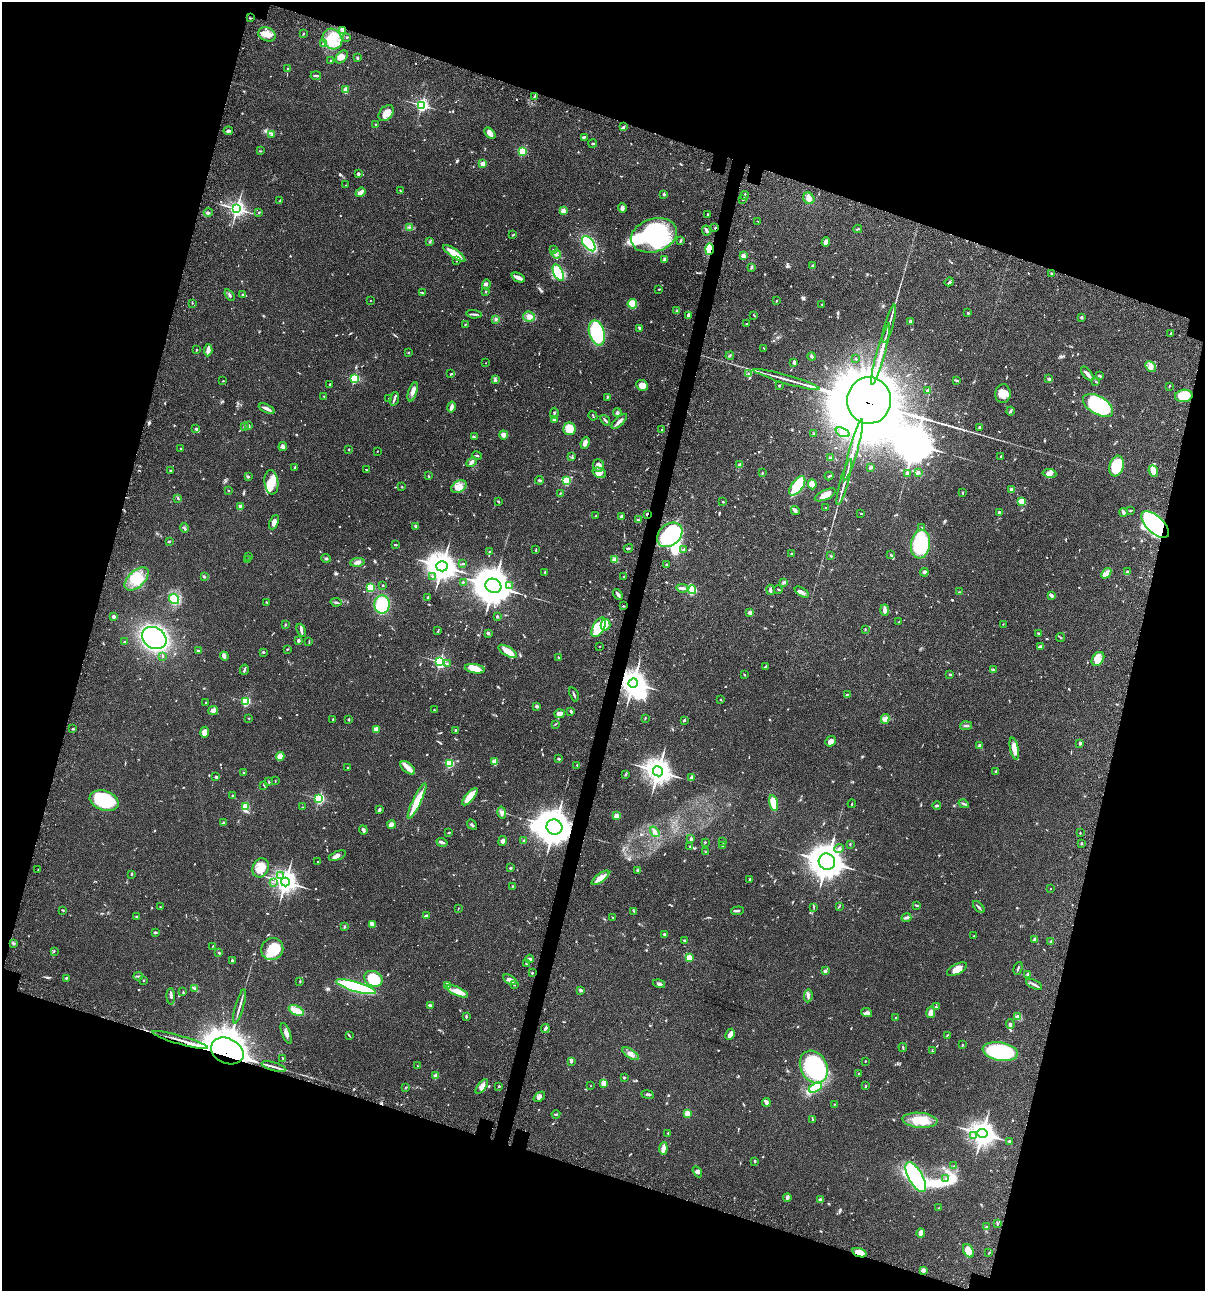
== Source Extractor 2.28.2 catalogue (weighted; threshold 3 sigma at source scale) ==
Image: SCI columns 235-5046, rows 120-5273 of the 5405 x 5390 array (HDU 1 of 3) = the unmasked area's bounding box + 8 px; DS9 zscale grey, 4 x 4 block average (1 PNG px = mean of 4 x 4 image px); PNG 1207 x 1293 px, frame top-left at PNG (2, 2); each listed source drawn as its Kron ellipse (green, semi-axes under 4 px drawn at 4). Shown black and unused: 35% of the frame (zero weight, under 3 of 4 exposures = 9% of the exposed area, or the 3 px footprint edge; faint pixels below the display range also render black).
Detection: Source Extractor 2.28.2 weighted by HDU 2 'WHT'. Background 0.0462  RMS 0.0055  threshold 0.0249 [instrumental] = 3 sigma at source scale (4.5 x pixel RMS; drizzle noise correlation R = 1.50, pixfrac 1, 0.05/0.05 arcsec/px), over >= 5 px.
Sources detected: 889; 1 too faint to see at this stretch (4 x 4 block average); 20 inside a brighter object's white glare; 2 long thin detections or spike segments (spike, bleed or trail) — neither listed nor drawn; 18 coinciding with a brighter row at this scale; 39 inside a brighter listed object's ellipse — not listed separately; of the other 809, all 500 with FLUX_AUTO >= 1.88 (the completeness limit of this list) listed and drawn (309 fainter detections not listed), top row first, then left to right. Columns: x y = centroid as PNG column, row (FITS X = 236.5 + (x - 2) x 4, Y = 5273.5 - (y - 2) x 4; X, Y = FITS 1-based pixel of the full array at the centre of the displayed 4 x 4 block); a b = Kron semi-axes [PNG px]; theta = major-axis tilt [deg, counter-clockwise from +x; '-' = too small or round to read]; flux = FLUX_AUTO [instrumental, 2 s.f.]
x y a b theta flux
250 18 3 2 - 2.1
343 30 3 2 - 3.9
267 34 9 7 -20 31
303 34 3 2 - 2.3
346 37 2 2 - 5.6
332 39 11 9 -55 57
323 44 3 2 - 2.7
342 57 7 5 48 18
357 58 3 2 - 4.4
331 61 2 2 - 14
288 68 2 2 - 2.6
316 76 5 2 - 6.6
346 89 2 2 - 51
534 96 3 2 - 2.3
422 105 2 2 - 670
386 113 9 6 47 26
376 124 2 2 - 2.6
623 127 3 2 - 3.4
228 131 5 2 - 7.2
490 133 7 4 -44 18
272 134 3 2 - 3.8
584 137 4 2 - 5.3
593 144 4 2 - 3.7
260 151 3 2 - 2.3
522 151 2 2 - 220
483 164 2 2 - 94
358 174 3 3 - 4.9
346 185 2 2 - 2.6
400 190 2 2 - 1.9
360 192 5 3 - 13
664 194 2 2 - 16
745 195 4 2 - 5.6
809 198 6 5 - 18
743 200 2 2 - 2.1
280 201 4 2 - 3.5
622 208 5 4 - 9.1
237 209 3 3 - 1300
563 211 2 2 - 90
208 212 4 2 - 4.2
259 212 3 2 - 2.7
708 214 2 2 - 5.6
758 221 3 2 - 2
409 227 3 2 - 3.4
715 228 2 2 - 8.6
858 229 4 2 - 2.9
707 231 5 2 - 6.1
513 235 3 2 - 3.4
654 235 23 16 17 470
680 240 3 2 - 6.4
430 242 3 2 - 2.5
826 242 5 4 - 11
589 244 9 5 -50 280
553 249 4 2 - 2.7
709 249 6 3 88 110
454 253 13 3 -35 63
556 254 5 2 - 4.2
743 256 2 2 - 67
665 259 4 3 - 8.6
456 260 3 2 - 3
813 266 2 2 - 24
751 267 3 2 - 4
558 273 9 4 -65 130
1051 273 2 2 - 2.8
518 277 7 3 -24 17
949 282 5 2 - 3.6
486 284 5 2 - 4.8
659 289 2 2 - 2.2
422 292 4 2 - 2.1
486 292 3 2 - 2.4
229 295 6 2 -56 5.6
242 295 3 2 - 2.4
371 301 2 2 - 3.6
776 301 2 2 - 2.6
192 303 2 2 - 1.9
632 304 5 4 - 55
822 304 2 2 - 2.4
677 311 3 2 - 2.3
968 313 2 2 - 11
474 314 8 2 -5 5.8
688 315 4 2 - 5.4
754 315 3 2 - 2.3
529 317 6 5 - 17
1081 317 3 3 - 4.9
496 319 3 2 - 4
910 321 2 2 - 17
465 324 3 2 - 2.1
747 324 2 2 - 3.3
889 324 20 2 74 15
640 328 3 2 - 8.2
597 333 13 7 -74 310
1171 333 3 2 - 2.1
764 348 3 2 - 2.6
196 350 3 2 - 2.2
208 350 6 2 85 25
408 353 2 2 - 6.5
881 354 31 2 74 55
730 356 4 2 - 3
812 357 4 2 - 4.3
856 359 2 2 - 2.2
794 362 3 3 - 5.8
486 363 2 2 - 2.4
1150 366 6 4 -46 13
450 374 4 2 - 3
748 374 3 2 - 2
1087 374 8 2 -50 15
1100 376 3 2 - 3.6
354 378 2 2 - 390
786 379 34 2 -16 28
1049 379 4 3 - 4.8
495 380 4 2 - 4
956 380 4 2 - 3.6
223 381 2 2 - 2.1
1096 381 3 2 - 3
330 384 3 2 - 2.7
642 385 6 5 - 31
779 386 2 2 - 4.6
1169 386 3 2 - 2.1
928 391 2 2 - 30
413 392 10 4 72 16
1003 394 9 8 - 24
324 396 3 2 - 2.2
1184 396 9 6 5 65
607 397 3 2 - 3.3
389 398 2 2 - 3.2
394 399 7 2 72 6.4
869 400 23 22 - 37000
1098 405 16 9 -30 290
451 407 5 3 - 16
267 409 8 2 -25 14
1010 411 4 2 - 4.3
554 413 5 2 - 3.9
617 413 4 2 - 4.5
593 416 5 2 - 2.4
554 420 2 2 - 15
605 420 6 2 -51 7.7
619 421 10 2 44 15
248 425 3 2 - 5.3
244 426 2 2 - 2.9
979 427 2 2 - 6.3
196 428 4 2 - 4
569 429 6 6 - 57
662 430 2 2 - 6.8
842 432 7 4 -22 11
814 434 3 2 - 2.5
503 435 4 3 - 18
474 437 3 2 - 2.9
585 443 6 3 66 15
283 447 4 3 - 6.5
180 449 2 2 - 7.1
349 449 2 2 - 2.8
853 450 31 2 74 55
377 451 2 2 - 2.5
477 456 5 2 - 3.7
572 457 3 2 - 2.6
1001 457 4 2 - 2.5
830 458 2 2 - 9.9
471 462 6 3 44 8
740 465 2 2 - 36
598 466 6 5 - 17
1116 466 10 7 72 140
295 467 3 2 - 5.3
870 467 3 2 - 7.2
366 469 2 2 - 1.9
170 471 2 2 - 3.3
1153 471 6 4 -67 24
918 472 3 3 - 3.6
599 473 7 5 -23 19
762 473 3 2 - 2.5
1049 473 7 4 -8 17
907 474 3 3 - 10
248 476 4 2 - 2.6
428 476 2 2 - 2.3
829 476 4 2 - 3.6
539 480 4 2 - 4.6
566 481 2 2 - 240
271 482 12 7 -83 40
844 482 24 2 74 19
812 484 5 4 - 26
797 486 11 5 54 100
402 487 2 2 - 1.9
459 487 8 6 32 25
1011 490 2 2 - 57
228 491 2 2 - 2.5
962 492 3 2 - 2.3
560 493 3 2 - 2.5
825 495 11 5 24 31
178 498 4 2 - 3
498 501 3 2 - 3
1022 501 3 3 - 56
723 502 2 2 - 7.5
241 507 2 2 - 54
825 507 2 2 - 2.5
795 511 4 3 - 9.5
1130 511 3 2 - 2.9
999 512 2 2 - 18
1123 512 4 2 - 9.7
861 513 2 2 - 3.2
647 514 3 2 - 3.3
596 516 3 2 - 1.9
621 516 3 3 - 9.3
638 520 2 2 - 3.3
274 522 7 4 66 13
1155 525 17 8 -42 540
416 526 3 2 - 3.5
184 528 5 2 - 4.2
922 528 2 2 - 2.9
670 535 14 10 42 270
169 541 2 2 - 4.3
921 544 14 9 82 300
395 545 3 2 - 3.4
628 548 5 2 - 3.7
536 549 3 2 - 2.4
684 550 4 3 - 4.7
490 552 3 2 - 5.2
792 554 2 2 - 2.3
891 555 3 2 - 2.4
249 556 2 2 - 2.3
831 556 3 2 - 3.6
326 558 4 2 - 3.3
615 559 3 3 - 6.3
248 560 2 2 - 2.2
357 562 7 3 8 11
463 564 3 2 - 2.6
666 564 3 2 - 2.5
442 566 6 5 - 3900
545 572 3 2 - 3
924 572 4 3 - 7.5
1127 572 4 3 - 3.9
1106 573 6 4 51 14
204 576 3 2 - 3.2
433 576 4 2 - 4
624 576 2 2 - 2
137 579 14 8 44 62
463 582 2 2 - 2.7
784 582 3 2 - 3.5
383 585 2 2 - 8.3
509 585 2 2 - 2.9
493 586 8 7 - 8400
370 588 2 2 - 240
682 588 6 2 -8 12
778 589 4 2 - 2.6
692 590 4 4 - 120
771 590 5 2 - 6.1
802 592 8 3 -34 11
959 592 3 2 - 2.5
618 594 6 2 -56 9.8
1051 595 4 2 - 11
428 597 2 2 - 4.9
174 599 5 5 - 77
266 602 2 2 - 2.1
336 602 5 2 - 4.8
382 604 9 7 85 140
623 606 2 2 - 2.3
885 610 5 2 - 14
750 613 2 2 - 37
497 616 2 2 - 13
113 617 2 2 - 28
899 621 2 2 - 2.1
286 624 2 2 - 2
1003 624 2 2 - 1.9
605 625 5 4 - 33
599 627 11 5 60 130
865 629 3 2 - 2.3
301 630 6 3 -69 7.1
438 631 4 2 - 2.1
488 633 2 2 - 9.2
1038 633 2 2 - 2.7
1061 637 4 2 - 2.6
154 638 13 10 -33 630
298 641 2 2 - 25
125 642 2 2 - 3.2
309 642 3 2 - 2.3
599 646 2 2 - 2.1
1040 646 4 2 - 8.6
287 649 2 2 - 2
199 651 4 2 - 4.7
508 651 10 4 -30 41
263 652 2 2 - 11
163 656 2 2 - 2.2
224 656 4 2 - 6.2
558 657 2 2 - 3.2
1098 659 8 5 56 20
440 662 2 2 - 660
447 664 4 2 - 3.1
765 667 3 2 - 2.3
475 669 10 4 -9 46
244 670 5 2 - 6.4
993 670 3 2 - 3.5
950 674 4 2 - 3.3
745 675 3 2 - 2.2
633 683 4 4 - 3000
574 694 7 2 -70 4.8
847 694 3 2 - 2.4
720 700 2 2 - 2.7
246 701 2 2 - 300
205 702 2 2 - 2
537 706 4 3 - 4.8
213 710 5 4 - 12
434 710 2 2 - 2.7
571 711 3 2 - 3.9
560 714 5 3 - 31
249 718 2 2 - 1.9
645 718 3 2 - 2
885 719 5 4 - 12
333 720 3 2 - 2.8
348 720 2 2 - 12
684 720 2 2 - 5
555 724 3 2 - 2.3
966 726 6 2 6 6.2
73 729 2 2 - 2.8
376 729 4 3 - 15
455 730 2 2 - 7.8
205 732 5 4 - 22
830 741 6 4 40 16
1080 743 2 2 - 24
980 746 3 2 - 11
1014 749 11 3 -78 37
280 756 4 3 - 24
558 759 2 2 - 13
494 762 2 2 - 110
449 764 2 2 - 220
577 765 2 2 - 2.3
348 767 3 2 - 1.9
408 768 9 4 -41 25
658 771 5 5 - 2900
244 772 2 2 - 2
996 772 2 2 - 2
626 774 3 2 - 3.6
216 777 3 3 - 4.4
691 778 3 2 - 9.6
275 781 3 2 - 1.9
269 782 3 2 - 1.9
264 785 3 2 - 2.4
233 795 2 2 - 2.4
470 797 11 4 49 52
319 799 2 2 - 490
104 801 15 10 -17 180
417 801 19 4 64 75
773 803 8 3 -78 58
852 804 4 2 - 2.1
964 804 5 2 - 4.4
937 805 4 2 - 4.9
245 806 2 2 - 41
302 807 3 2 - 1.9
379 810 3 2 - 7.1
502 813 6 4 -77 9.7
616 816 2 2 - 92
223 822 2 2 - 2.7
392 825 4 3 - 30
472 825 5 2 - 4.5
554 827 8 7 - 5900
363 830 4 2 - 8.4
655 832 6 3 -56 11
449 833 2 2 - 3.2
1080 833 2 2 - 2.1
691 839 4 2 - 5.4
503 841 5 3 - 9.8
524 841 2 2 - 3.2
442 842 5 2 - 10
705 842 2 2 - 1.9
723 842 3 2 - 2.5
1081 843 2 2 - 8.6
850 844 3 2 - 2.1
690 846 2 2 - 2.6
722 846 2 2 - 2.2
839 848 5 4 - 8.1
705 852 3 2 - 3
337 856 9 4 21 13
318 862 2 2 - 5.9
827 862 8 8 - 4200
261 868 10 8 65 37
511 868 2 2 - 4.5
38 870 2 2 - 2.8
637 870 2 2 - 14
131 874 3 2 - 3.2
280 876 3 2 - 3.6
600 878 10 4 37 35
750 879 3 2 - 3.6
273 882 3 2 - 2.4
285 882 4 4 - 2200
512 886 2 2 - 1.9
1050 889 2 2 - 1.9
916 905 3 2 - 4.6
839 906 3 2 - 2.1
160 907 2 2 - 2.1
813 907 3 2 - 2.2
979 907 7 2 -47 5.2
458 908 2 2 - 1.9
63 910 3 2 - 2.8
634 911 2 2 - 2
738 911 6 2 6 7.2
426 916 3 2 - 11
137 917 2 2 - 3
613 917 2 2 - 2
906 918 5 3 - 6.7
372 924 4 2 - 26
345 927 3 2 - 2.3
155 932 3 2 - 5.2
664 934 2 2 - 12
974 936 2 2 - 2.3
1035 939 3 2 - 11
684 940 2 2 - 8.2
1051 941 4 2 - 3.3
13 943 3 2 - 4
213 946 3 2 - 2.1
272 949 11 10 - 100
54 951 3 2 - 2.3
219 953 2 2 - 3.2
689 958 2 2 - 130
529 959 4 3 - 8.7
232 960 2 2 - 3.7
527 964 3 2 - 2.4
1018 968 6 2 72 4.8
957 969 11 5 27 26
825 971 3 2 - 7.8
532 973 2 2 - 2.8
1028 974 3 2 - 5
138 976 4 2 - 4.4
67 978 2 2 - 2.4
373 979 9 7 -29 160
144 980 2 2 - 2.7
510 980 7 3 -33 23
300 981 2 2 - 2.7
659 984 6 3 -15 6.6
1034 984 9 2 -27 9.1
447 985 3 2 - 3.8
514 985 3 2 - 2.5
356 987 20 5 -16 320
195 988 3 2 - 4.2
581 990 3 2 - 7.3
457 991 11 4 -24 46
183 992 2 2 - 2.1
171 996 8 2 -88 7.3
808 996 6 2 84 7
430 1005 3 3 - 4.4
239 1006 18 2 74 13
936 1007 2 2 - 1.9
296 1010 8 4 -24 36
931 1012 6 4 80 15
867 1013 5 3 - 8.5
466 1016 3 2 - 4.2
1017 1016 3 2 - 13
896 1018 2 2 - 11
1010 1024 4 3 - 6.3
545 1028 4 3 - 5.6
286 1033 11 3 -69 15
730 1034 6 3 62 23
947 1035 3 2 - 2.2
349 1036 3 2 - 2.2
180 1040 29 2 -16 22
962 1045 2 2 - 3.4
903 1047 4 2 - 3.6
227 1051 17 12 -26 13000
932 1051 2 2 - 2
1000 1051 18 9 -10 310
631 1054 9 3 -33 13
283 1058 3 2 - 2.4
571 1061 3 2 - 5.7
865 1061 2 2 - 2.1
273 1066 12 2 -16 13
417 1066 3 2 - 2.1
814 1067 17 13 -62 380
859 1074 2 2 - 4
436 1076 2 2 - 71
624 1078 2 2 - 11
604 1083 4 3 - 23
482 1086 8 4 53 15
499 1086 2 2 - 6.9
590 1086 2 2 - 2.4
865 1086 3 2 - 4.1
815 1087 7 3 31 96
406 1088 2 2 - 3.6
648 1095 6 2 -9 5.1
539 1097 6 4 39 9.2
766 1103 4 3 - 7.5
835 1104 2 2 - 2.9
687 1113 2 2 - 120
556 1114 4 2 - 4.7
813 1120 2 2 - 2.1
920 1120 17 7 -5 73
668 1133 2 2 - 5.8
982 1134 5 4 - 2900
974 1136 3 2 - 4.6
1009 1141 2 2 - 18
663 1148 6 4 84 12
755 1162 3 2 - 3.2
954 1166 2 2 - 3.2
697 1172 6 3 -57 7.7
916 1177 17 7 -61 560
946 1179 2 2 - 2.3
787 1197 4 2 - 9.2
820 1199 4 2 - 4.2
939 1208 3 2 - 1.9
998 1224 3 2 - 2.9
986 1227 3 2 - 3.7
921 1233 4 3 - 15
968 1251 7 5 -60 31
859 1253 7 3 -18 41
989 1253 2 2 - 2.2
923 1270 3 3 - 11
Overlapping masked pixels (flux is a lower limit): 11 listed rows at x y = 715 228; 709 249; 869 400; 647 514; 1155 525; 633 683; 554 827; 180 1040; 227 1051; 273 1066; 859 1253
Diffuse or blended objects may show on this block-average render without a row.